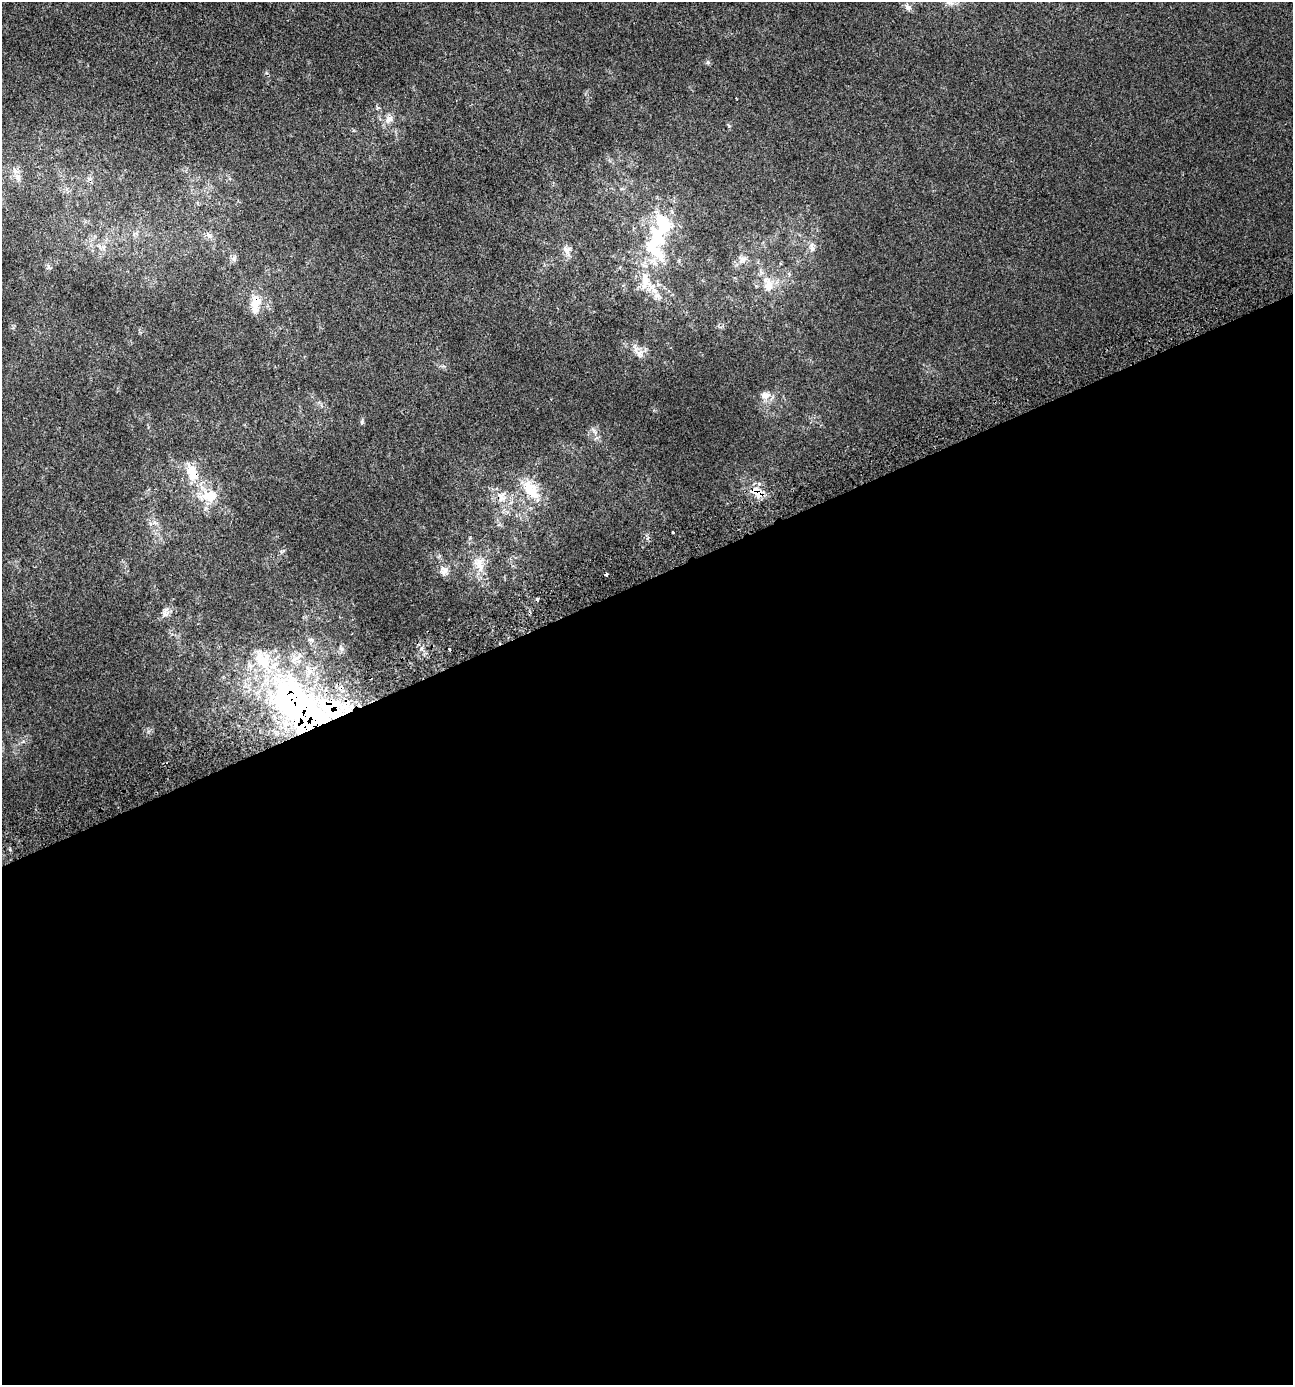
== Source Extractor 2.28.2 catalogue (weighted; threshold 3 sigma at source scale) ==
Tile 15 of 4 x 4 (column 3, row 4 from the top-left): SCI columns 2688-3978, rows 53-1435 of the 5420 x 5628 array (HDU 1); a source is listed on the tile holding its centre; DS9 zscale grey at full resolution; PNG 1295 x 1387 px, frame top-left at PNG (2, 2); no overlay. Shown black and unused: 58% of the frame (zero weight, under 2 of 3 exposures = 2% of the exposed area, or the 3 px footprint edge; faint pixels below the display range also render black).
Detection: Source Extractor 2.28.2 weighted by HDU 2 'WHT'; one run over the whole footprint, this tile lists its part. Background 0.00187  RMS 0.0055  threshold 0.0245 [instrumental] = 3 sigma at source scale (4.5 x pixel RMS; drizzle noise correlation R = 1.50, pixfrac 1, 0.0396/0.0396 arcsec/px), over >= 5 px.
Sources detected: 50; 1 inside a brighter object's white glare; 3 cosmic-ray / hot-pixel residue — not listed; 11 inside a brighter listed object's ellipse — not listed separately; the other 35 listed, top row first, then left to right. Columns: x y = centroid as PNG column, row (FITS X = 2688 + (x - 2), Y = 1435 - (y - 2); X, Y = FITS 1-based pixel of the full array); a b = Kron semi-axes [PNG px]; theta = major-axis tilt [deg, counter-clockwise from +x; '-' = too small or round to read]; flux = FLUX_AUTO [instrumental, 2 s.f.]
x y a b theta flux
950 3 16 7 -14 3.8
908 7 10 8 -37 2.2
708 62 6 5 - 1
736 98 3 2 - 0.39
389 119 13 10 33 4.1
18 177 13 7 -59 3.3
663 223 30 21 -54 25
208 235 10 6 -54 2.1
654 248 47 22 -59 35
812 248 10 7 90 2.2
567 250 14 10 -66 4.1
234 258 11 5 72 1.8
742 259 13 11 46 4.1
48 267 8 6 76 1.4
645 281 30 15 -88 14
768 284 21 12 -82 9.6
256 302 21 13 86 10
639 353 13 8 52 3.3
765 395 12 10 2 4.5
362 422 8 5 65 0.97
192 473 22 13 -68 13
530 487 27 18 -41 15
757 492 17 12 -44 9.1
208 496 30 16 3 14
502 497 17 12 70 6.9
673 532 3 3 - 3.5
282 551 7 4 17 0.86
479 564 25 12 -68 8.9
445 571 13 9 45 3.2
606 574 3 3 - 2
537 599 3 3 - 3.8
165 612 16 8 84 2.9
310 640 7 5 5 1.1
341 649 7 4 -90 1.2
292 698 63 43 -45 160
Overlapping masked pixels (flux is a lower limit): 4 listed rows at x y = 256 302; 192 473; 757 492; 292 698
Isophote crosses this tile's border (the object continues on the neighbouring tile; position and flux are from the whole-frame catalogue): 1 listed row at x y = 950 3
Unlisted compact peaks at least as high as the median listed source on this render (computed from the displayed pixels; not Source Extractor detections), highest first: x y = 421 648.